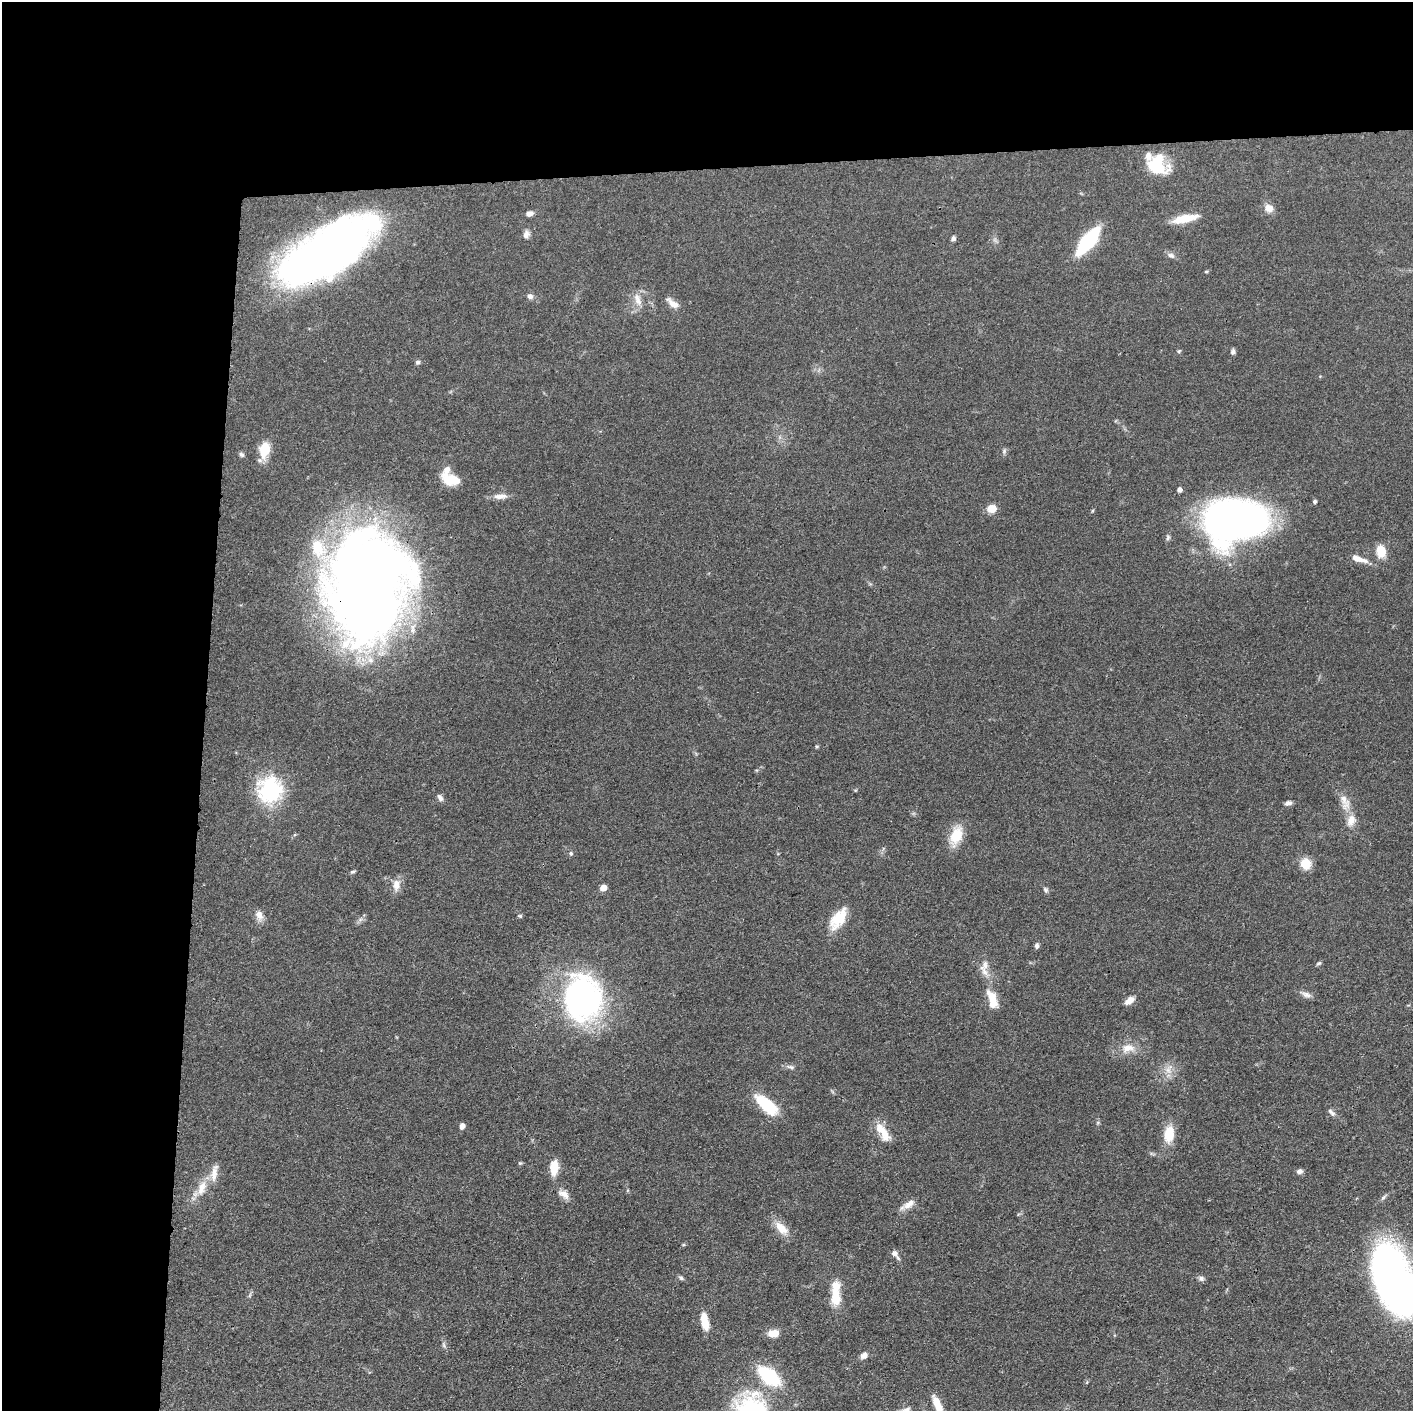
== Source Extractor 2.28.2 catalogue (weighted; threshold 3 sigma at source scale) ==
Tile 1 of 3 x 3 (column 1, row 1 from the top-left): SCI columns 3-1413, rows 2835-4243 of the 4237 x 4258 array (HDU 1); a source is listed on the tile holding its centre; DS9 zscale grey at full resolution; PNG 1415 x 1413 px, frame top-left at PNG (2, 2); no overlay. Shown black and unused: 24% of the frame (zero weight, under 3 of 4 exposures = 1% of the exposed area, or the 3 px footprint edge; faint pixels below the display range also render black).
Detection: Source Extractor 2.28.2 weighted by HDU 2 'WHT'; one run over the whole footprint, this tile lists its part. Background 0.0573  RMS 0.0053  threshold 0.024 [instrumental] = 3 sigma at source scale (4.5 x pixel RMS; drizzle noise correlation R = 1.50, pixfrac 1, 0.05/0.05 arcsec/px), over >= 5 px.
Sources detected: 91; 1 too faint to see at this stretch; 1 long thin detection or spike segment (spike, bleed or trail) — not listed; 7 inside a brighter listed object's ellipse — not listed separately; the other 82 listed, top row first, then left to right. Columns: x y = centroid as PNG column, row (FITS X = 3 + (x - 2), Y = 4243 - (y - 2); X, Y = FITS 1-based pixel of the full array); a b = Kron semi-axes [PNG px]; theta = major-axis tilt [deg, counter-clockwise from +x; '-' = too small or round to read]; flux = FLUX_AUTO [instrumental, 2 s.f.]
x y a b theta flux
1157 165 22 19 -37 23
1269 208 10 9 - 4.9
529 213 8 6 13 2.6
1185 218 29 8 12 11
526 234 10 8 74 2.7
953 238 6 5 - 1.6
1088 241 23 9 51 61
327 250 88 34 32 410
1171 255 10 7 -23 2
1206 272 4 4 - 0.65
530 296 8 6 -24 2.2
638 301 13 9 -68 4.6
672 303 18 8 -37 4.2
1179 351 6 4 23 0.72
1233 352 7 5 72 1.5
418 362 6 6 - 1.2
264 449 16 10 79 14
1004 451 7 6 - 1.2
241 454 7 5 -45 1.3
448 480 18 13 -35 8.7
1179 490 4 4 - 2.4
500 496 19 7 3 4.1
1315 501 4 4 - 1.1
992 509 9 8 - 6.9
1235 520 54 36 7 330
1168 537 9 5 77 1.3
1381 551 11 8 -85 11
367 585 86 62 84 950
817 746 6 4 0 0.6
270 790 11 10 - 170
440 798 10 6 -60 1.9
1345 802 26 12 -73 7.9
1288 803 8 5 13 1.9
294 835 5 4 - 0.71
956 836 27 14 70 12
571 853 6 5 - 1.1
1305 864 11 10 - 10
353 872 7 4 25 0.87
396 885 17 10 86 4.8
603 888 5 5 - 6.7
1046 890 8 6 -58 1.2
259 915 14 9 -69 3.9
520 916 6 4 0 0.83
360 919 8 6 54 1.6
838 919 30 14 55 14
1037 946 7 5 89 1.5
1318 963 7 4 31 0.93
985 972 19 8 -57 4.8
1306 994 17 7 -20 2.8
583 998 43 34 -85 160
992 1000 26 11 -72 11
1129 1001 12 7 36 4
1128 1048 21 13 7 8
790 1067 13 5 -13 1.9
1169 1069 16 10 71 5.7
766 1104 26 11 -42 27
1332 1112 13 6 -48 2
462 1126 5 5 - 3.3
883 1132 27 10 -56 9.7
1169 1134 20 12 83 12
520 1163 5 4 - 0.68
554 1167 16 8 86 9.8
1300 1171 8 6 17 1.8
202 1188 24 12 68 9.6
564 1194 15 8 -36 4.4
1383 1197 10 5 48 1.4
909 1204 20 8 34 4.6
781 1228 22 11 -45 8.1
683 1245 5 3 - 0.59
894 1253 9 7 -43 2.7
681 1278 7 5 -44 1.1
1201 1278 8 7 - 1.7
1393 1278 67 31 -70 320
250 1295 7 4 71 0.91
836 1298 24 12 -87 11
705 1321 21 9 -78 8.4
774 1333 10 7 9 7.6
444 1345 10 5 -78 1.5
864 1355 8 6 42 3
769 1376 21 11 -40 43
1087 1382 6 4 72 0.58
937 1404 20 7 -65 8.5
Overlapping masked pixels (flux is a lower limit): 3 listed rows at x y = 327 250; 367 585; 1393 1278
Isophote crosses this tile's border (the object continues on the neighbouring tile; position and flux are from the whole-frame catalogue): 2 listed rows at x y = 1393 1278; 937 1404